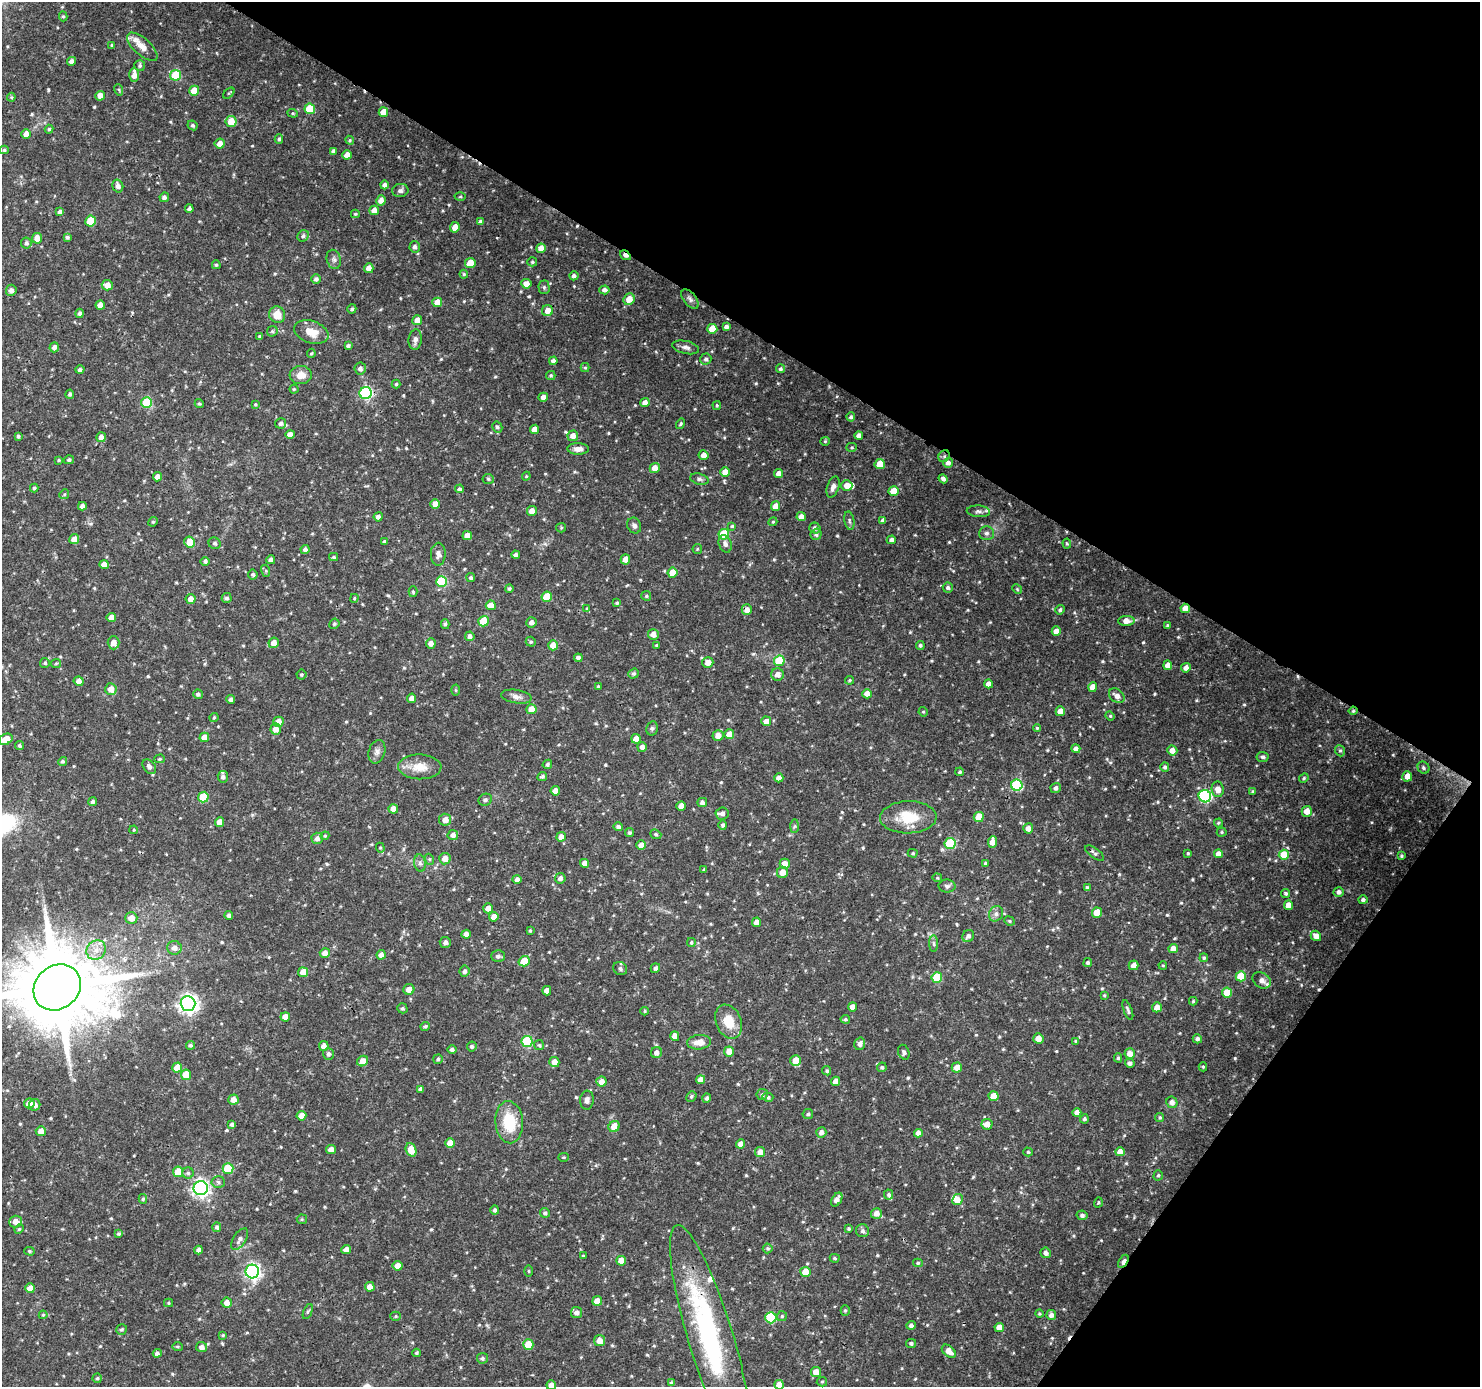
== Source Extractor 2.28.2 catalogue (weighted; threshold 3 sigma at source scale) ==
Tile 8 of 4 x 4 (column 4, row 2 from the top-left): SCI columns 4436-5913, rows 2958-4342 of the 5923 x 5981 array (HDU 1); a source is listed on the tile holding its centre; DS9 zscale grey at full resolution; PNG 1482 x 1389 px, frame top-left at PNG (2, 2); each listed source drawn as its Kron ellipse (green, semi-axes under 4 px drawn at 4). Shown black and unused: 31% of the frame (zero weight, under 3 of 4 exposures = <1% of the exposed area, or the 3 px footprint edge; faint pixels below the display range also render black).
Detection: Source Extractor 2.28.2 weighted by HDU 2 'WHT'; one run over the whole footprint, this tile lists its part. Background 0.0397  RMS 0.0025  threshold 0.0113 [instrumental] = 3 sigma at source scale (4.5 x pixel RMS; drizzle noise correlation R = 1.50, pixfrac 1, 0.0396/0.0396 arcsec/px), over >= 5 px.
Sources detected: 623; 1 inside a brighter object's white glare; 2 cosmic-ray / hot-pixel residue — neither listed nor drawn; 7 inside a brighter listed object's ellipse — not listed separately; of the other 613, all 500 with FLUX_AUTO >= 0.281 (the completeness limit of this list) listed and drawn (113 fainter detections not listed), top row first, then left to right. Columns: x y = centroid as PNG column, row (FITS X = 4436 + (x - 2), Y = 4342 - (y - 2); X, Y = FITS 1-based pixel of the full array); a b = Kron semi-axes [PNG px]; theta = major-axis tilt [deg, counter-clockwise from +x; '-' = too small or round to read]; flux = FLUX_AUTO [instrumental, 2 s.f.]
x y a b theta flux
63 16 5 4 - 0.38
112 45 3 3 - 0.32
142 47 19 8 -42 2.5
71 61 4 4 - 1
140 66 5 5 - 0.51
134 75 7 5 89 1.9
176 75 5 5 - 12
119 90 6 3 -72 0.3
194 91 5 5 - 4.5
229 93 7 3 44 0.3
100 96 5 4 - 1.8
11 97 4 4 - 0.28
310 109 5 5 - 7.4
383 112 5 5 - 3.5
293 113 5 4 - 0.34
231 121 5 5 - 4.2
193 125 5 4 - 0.49
49 129 4 4 - 0.35
26 134 5 5 - 1.8
279 139 4 4 - 0.43
350 140 4 4 - 0.33
220 144 5 5 - 1.8
4 150 4 4 - 0.38
333 151 4 3 - 0.64
347 155 4 4 - 2
384 185 4 4 - 0.83
118 186 6 5 - 1
400 191 8 6 10 0.76
164 197 5 4 - 0.71
460 197 5 3 - 0.29
381 200 5 5 - 1.7
189 209 4 4 - 0.72
374 210 5 4 - 2.2
60 212 4 4 - 0.89
355 214 4 3 - 0.29
90 221 5 5 - 8
481 222 4 4 - 0.91
455 227 5 4 - 2.2
303 236 6 5 - 0.61
67 237 4 4 - 0.53
37 238 5 5 - 1.9
26 243 5 5 - 0.68
415 247 6 5 - 0.76
541 248 5 4 - 2
625 255 6 3 -34 1.5
334 259 10 7 -75 0.82
532 262 5 4 - 0.41
470 263 5 5 - 3.9
216 265 4 4 - 0.39
369 268 5 4 - 1.9
464 274 4 3 - 0.29
574 276 4 4 - 0.74
316 279 5 5 - 0.77
526 284 5 5 - 1.8
107 285 5 5 - 2
544 287 7 5 -89 0.47
11 290 5 5 - 1.1
604 290 5 4 - 1
629 299 6 5 - 2.9
690 299 11 6 -50 0.84
437 302 5 5 - 3.3
100 305 5 4 - 1.9
352 309 5 4 - 0.46
547 311 5 5 - 1.9
80 313 4 4 - 0.58
277 315 8 8 - 3.1
417 320 5 5 - 1.9
726 326 4 3 - 0.79
712 329 5 5 - 4.3
272 331 5 5 - 0.41
311 332 18 11 -19 3.7
260 336 4 4 - 0.34
415 340 10 6 85 1.2
348 346 4 3 - 0.56
54 347 5 4 - 1
686 347 13 6 -12 1
311 353 4 3 - 0.31
706 359 5 5 - 0.69
553 361 4 4 - 0.96
360 368 6 6 - 0.92
585 368 4 4 - 0.32
780 369 4 4 - 0.54
80 370 4 4 - 0.63
301 375 11 9 4 2.6
551 375 4 4 - 0.37
396 384 4 4 - 0.37
294 389 4 4 - 0.34
366 393 6 6 - 30
70 394 4 4 - 0.5
543 397 4 4 - 1.6
147 402 5 5 - 11
645 403 4 4 - 1.7
199 404 5 4 - 0.34
255 404 4 4 - 0.31
717 405 4 3 - 0.34
851 417 4 4 - 0.51
281 423 5 5 - 0.62
681 424 5 4 - 0.41
497 427 5 4 - 0.53
534 429 5 4 - 2
290 434 4 4 - 1.6
18 436 3 3 - 0.48
573 436 5 5 - 1.8
859 436 4 4 - 1
101 437 5 5 - 1.2
825 441 4 4 - 0.28
851 447 5 4 - 0.35
578 449 10 6 -1 1.6
703 455 5 5 - 1.9
944 456 6 5 - 0.5
59 460 4 3 - 0.3
69 460 5 4 - 0.62
948 463 5 4 - 1
880 464 5 5 - 4.7
655 468 5 5 - 2.1
725 472 5 5 - 2.5
779 474 4 4 - 1.8
526 476 4 4 - 0.28
158 477 4 4 - 1.6
488 479 6 5 - 0.43
699 479 9 5 -14 0.68
943 479 5 3 - 0.8
847 486 6 5 - 2.2
833 487 11 6 71 1.2
34 488 4 4 - 0.48
459 489 4 4 - 0.6
894 491 5 5 - 4.6
64 494 5 4 - 0.33
435 504 4 4 - 1.9
82 506 4 4 - 1.2
776 506 5 4 - 2.2
532 511 5 5 - 1.9
978 511 11 5 -4 0.91
378 517 4 4 - 0.86
801 517 4 4 - 1.6
883 520 4 4 - 0.92
849 521 9 4 -80 0.6
153 522 5 4 - 0.32
773 522 4 4 - 0.29
634 525 8 6 -61 0.9
732 526 4 4 - 0.34
561 528 5 4 - 0.29
815 528 6 5 - 0.76
986 533 7 7 - 0.78
724 534 5 5 - 12
816 534 6 5 - 0.69
467 536 4 4 - 2.1
74 539 5 5 - 2
891 540 4 4 - 0.88
190 542 5 5 - 4.8
384 542 4 3 - 0.39
215 543 6 5 - 0.63
1067 543 5 4 - 0.31
725 544 9 6 -70 0.97
305 549 4 4 - 0.79
697 549 5 4 - 0.29
438 554 11 7 89 1.2
516 555 4 4 - 0.94
334 557 4 4 - 0.41
625 559 5 4 - 1.9
271 560 4 4 - 1.3
205 561 4 4 - 0.59
104 565 5 4 - 2.1
266 571 6 4 -73 0.37
673 573 5 5 - 4.8
253 575 5 5 - 0.5
471 578 4 4 - 0.47
441 581 5 5 - 15
948 587 5 5 - 0.57
509 588 4 4 - 0.46
1017 589 5 4 - 0.31
413 592 5 4 - 0.35
646 596 5 5 - 0.38
547 597 5 5 - 6.6
227 598 5 5 - 0.63
354 598 4 3 - 0.31
191 599 5 5 - 1.8
617 603 4 4 - 0.37
491 605 5 5 - 2.2
1185 608 5 4 - 3
587 609 4 4 - 0.31
747 610 5 5 - 1.4
1060 610 5 4 - 0.52
111 618 5 4 - 2.4
483 621 5 5 - 6
1126 621 8 5 2 2.1
531 622 5 5 - 1
334 624 5 4 - 0.46
445 624 5 4 - 0.44
1167 625 4 3 - 0.32
1056 631 4 4 - 1.8
653 634 5 5 - 1.6
470 636 5 4 - 0.92
531 642 5 4 - 0.43
113 643 6 6 - 2.1
274 643 5 5 - 2
431 643 5 5 - 1.4
553 645 5 5 - 2.4
657 645 4 3 - 0.36
920 645 4 4 - 0.54
578 658 4 4 - 0.81
779 661 5 5 - 11
708 662 5 5 - 2
45 663 5 5 - 0.39
56 663 5 4 - 0.29
1168 665 5 4 - 1.7
1186 668 5 4 - 1.3
633 674 5 4 - 0.51
777 674 6 6 - 1.4
301 675 5 5 - 0.38
849 680 5 4 - 0.4
79 681 5 4 - 1.4
989 684 4 4 - 1.8
598 686 3 3 - 0.32
1093 687 5 4 - 2.4
111 689 6 5 - 2.1
456 690 5 3 - 0.28
198 694 5 4 - 0.58
867 694 5 4 - 1.7
1117 696 9 6 -41 1.6
516 697 15 6 -9 1.4
412 698 4 4 - 1.8
231 699 4 4 - 0.82
531 709 5 5 - 3.1
1060 711 5 4 - 2.4
1353 711 4 4 - 0.34
923 712 5 4 - 0.31
1110 716 4 4 - 0.3
214 717 4 3 - 0.31
766 721 5 5 - 1.9
278 722 5 5 - 2.9
652 728 7 5 77 0.53
1037 728 4 4 - 0.29
276 729 5 5 - 2.1
729 734 5 5 - 2.2
718 736 5 5 - 1.8
204 737 5 4 - 2.3
6 739 7 5 27 3.9
636 739 5 4 - 2.1
20 746 4 4 - 0.44
642 747 5 4 - 0.95
1076 749 4 4 - 1.2
1172 751 5 5 - 2
1340 751 6 5 - 0.44
377 752 12 8 73 1.1
1263 757 6 5 - 0.57
160 759 5 4 - 0.33
63 761 4 4 - 0.46
547 764 5 4 - 0.49
149 767 8 6 -53 0.84
420 767 21 12 -1 4
1165 767 4 4 - 0.61
1424 768 6 5 - 0.58
960 772 4 4 - 0.4
1407 776 5 5 - 2.2
223 777 6 5 - 0.83
542 777 5 4 - 0.42
779 778 4 4 - 1.4
1304 778 5 4 - 0.37
1017 785 5 5 - 20
1056 788 5 5 - 0.76
1218 789 7 6 - 2.1
555 791 4 4 - 1.8
1253 792 4 3 - 0.35
1205 796 6 6 - 32
203 797 5 5 - 8
485 800 7 6 - 0.66
93 801 4 4 - 0.56
702 802 5 4 - 0.78
681 806 5 4 - 1.9
393 809 5 4 - 1.8
1307 811 5 5 - 2.1
722 813 6 6 - 1.1
908 817 28 16 2 7.6
979 817 5 5 - 3.8
445 820 6 6 - 1.7
220 822 5 4 - 2.1
1218 823 4 4 - 0.3
723 825 5 4 - 0.56
795 826 7 4 89 0.44
618 827 5 4 - 0.71
1028 828 5 5 - 1.7
134 830 4 3 - 0.36
1222 832 5 4 - 0.33
629 833 4 4 - 0.46
656 834 6 4 -22 0.4
453 835 5 5 - 1.1
325 836 4 4 - 0.28
561 837 5 4 - 1.8
317 838 6 5 - 1.2
992 842 6 4 84 2
950 843 5 5 - 16
641 845 5 5 - 1.7
380 848 5 4 - 0.3
913 853 5 4 - 0.34
1095 853 11 5 -36 0.68
1188 853 4 3 - 0.29
1218 854 4 4 - 1.7
1284 855 5 5 - 5.8
1401 856 3 3 - 0.35
429 859 6 3 -71 0.33
445 859 6 5 - 1.9
420 863 8 5 -81 0.74
585 863 4 4 - 1.7
986 863 4 4 - 0.58
785 864 5 5 - 2
704 870 3 3 - 0.34
782 872 5 5 - 2.2
560 878 5 5 - 0.98
937 878 5 4 - 0.28
517 879 4 4 - 0.88
947 886 8 6 -1 0.69
1088 888 4 3 - 0.64
1339 892 5 5 - 0.93
1286 893 4 4 - 0.49
1363 900 5 4 - 0.69
1288 905 4 4 - 1.9
488 908 5 5 - 1.8
1097 913 5 5 - 5.5
996 914 8 7 - 0.93
229 915 4 4 - 0.91
494 917 5 4 - 1.9
131 918 6 6 - 2.2
1009 921 6 4 -22 0.34
757 922 5 4 - 1.7
530 931 3 3 - 0.3
466 934 4 4 - 1.7
968 936 6 5 - 0.87
1316 936 5 5 - 1.8
445 942 5 5 - 0.85
691 942 4 3 - 0.33
934 944 8 4 -89 0.52
174 948 7 6 - 1.4
1173 949 4 4 - 2.2
96 950 10 9 - 2.1
325 953 5 4 - 1.7
381 955 5 4 - 1.5
498 956 6 6 - 0.77
1204 958 4 4 - 0.47
524 961 5 5 - 4.4
1088 963 4 4 - 0.59
1134 965 5 5 - 1.9
1163 965 4 3 - 0.3
655 968 5 4 - 0.62
620 969 7 6 - 0.72
464 971 5 5 - 0.79
303 972 5 5 - 3.1
1241 976 5 5 - 7
937 977 5 5 - 9
1262 980 10 7 -35 1.5
57 987 25 21 40 3800
409 989 5 5 - 2
547 991 4 4 - 1.9
1227 993 5 5 - 4.6
1104 995 4 3 - 0.3
1193 1001 4 4 - 0.3
188 1004 7 7 - 120
852 1007 4 4 - 1.8
1157 1007 5 4 - 2
402 1008 5 5 - 0.48
1128 1010 10 3 -69 0.52
645 1011 4 4 - 0.3
285 1017 5 4 - 2
845 1019 5 4 - 0.42
729 1022 17 12 -67 5.3
425 1026 5 4 - 0.46
675 1036 5 4 - 1.9
1038 1038 5 5 - 1.9
1197 1039 4 4 - 0.74
527 1041 5 5 - 19
1075 1041 4 3 - 0.3
699 1042 12 7 5 2.4
860 1044 6 5 - 0.97
190 1045 4 4 - 0.52
539 1045 5 5 - 0.38
324 1046 5 5 - 1.6
472 1046 5 5 - 0.54
452 1049 4 4 - 0.66
729 1051 5 5 - 2.2
656 1052 6 5 - 1.1
904 1052 7 5 -68 0.62
1130 1053 5 5 - 2.1
328 1054 6 5 - 0.66
1118 1058 4 4 - 0.38
438 1059 5 4 - 0.44
796 1060 5 5 - 3
363 1061 6 5 - 2.3
554 1062 5 5 - 2.1
1130 1063 5 4 - 0.76
177 1067 5 5 - 4.1
882 1067 5 4 - 0.47
1203 1067 4 4 - 0.31
957 1068 5 5 - 2.1
827 1071 5 4 - 0.45
186 1075 5 5 - 4.2
701 1080 4 4 - 2
836 1081 4 4 - 1.8
601 1082 5 5 - 1.9
421 1089 4 4 - 0.8
762 1095 6 5 - 0.59
691 1096 5 4 - 0.47
993 1096 5 5 - 3.5
768 1097 5 4 - 0.61
707 1098 4 4 - 0.6
233 1099 5 5 - 1.9
587 1100 9 7 85 1
1172 1102 6 5 - 1.3
29 1103 5 5 - 2.6
35 1105 6 5 - 1.3
1077 1113 4 4 - 1.7
808 1114 5 5 - 0.51
301 1116 5 4 - 2.6
1160 1117 4 4 - 0.4
1084 1119 4 4 - 0.51
509 1122 21 13 -86 9.2
232 1124 4 4 - 0.56
987 1124 5 5 - 2.1
614 1126 6 5 - 2.3
41 1131 5 5 - 1.8
821 1132 5 5 - 0.98
918 1133 4 4 - 1.4
450 1143 5 5 - 3
741 1144 4 4 - 1.9
331 1150 5 4 - 2.3
411 1150 7 5 -69 3.7
760 1152 5 5 - 1.7
1028 1152 4 4 - 0.35
1120 1152 5 4 - 1.9
564 1157 5 4 - 0.31
228 1168 5 5 - 9.8
178 1172 5 5 - 5.2
188 1173 5 5 - 0.51
1158 1175 5 4 - 0.43
218 1182 7 5 -5 0.61
201 1188 7 7 - 88
888 1194 5 4 - 0.47
143 1199 5 4 - 0.4
837 1200 7 5 58 1.5
957 1200 6 5 - 2.1
1098 1202 5 3 - 0.3
495 1210 5 4 - 0.6
545 1213 5 4 - 0.55
876 1213 5 5 - 1.6
1082 1215 5 4 - 0.63
302 1219 5 5 - 0.35
15 1222 6 6 - 2
217 1227 5 4 - 0.59
19 1229 5 4 - 0.32
849 1229 3 3 - 0.35
863 1231 6 6 - 0.77
119 1234 4 4 - 0.43
240 1239 12 6 58 1.1
768 1248 5 5 - 0.39
346 1249 5 4 - 1.4
199 1250 4 4 - 0.87
29 1251 5 4 - 0.4
1046 1253 5 5 - 1
583 1256 3 3 - 0.31
835 1258 5 4 - 0.37
621 1261 5 4 - 2.5
1123 1261 7 3 57 1.9
918 1263 5 4 - 0.37
397 1266 5 4 - 2.4
529 1271 6 4 -89 0.33
252 1272 7 6 - 69
805 1272 5 5 - 3.5
370 1287 5 4 - 1.9
30 1288 5 5 - 2.1
597 1301 5 4 - 2.3
168 1303 4 4 - 0.33
227 1303 5 5 - 1.8
845 1310 5 4 - 0.4
308 1312 8 4 68 0.39
577 1312 6 5 - 1.1
1039 1314 4 4 - 0.33
43 1315 4 4 - 0.28
1051 1315 5 5 - 1.1
396 1316 5 4 - 0.35
782 1316 5 5 - 0.36
771 1318 5 5 - 15
911 1325 5 4 - 0.81
999 1327 5 4 - 2.1
122 1329 6 5 - 0.42
223 1335 4 4 - 0.29
710 1336 116 22 -73 47
600 1341 5 5 - 1.9
911 1343 5 4 - 0.52
528 1344 5 5 - 4.7
178 1347 5 4 - 0.37
202 1347 5 5 - 1.2
949 1351 8 5 -40 2.1
157 1353 4 4 - 0.69
417 1353 4 4 - 0.41
482 1358 5 5 - 0.56
816 1372 5 5 - 2
97 1378 5 4 - 0.37
822 1382 5 4 - 0.32
672 1383 4 4 - 0.59
551 1385 5 4 - 1.6
779 1385 5 5 - 2
Overlapping masked pixels (flux is a lower limit): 9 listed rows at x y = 625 255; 944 456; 1185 608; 747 610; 1353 711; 57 987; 1123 1261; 771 1318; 710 1336
Isophote crosses this tile's border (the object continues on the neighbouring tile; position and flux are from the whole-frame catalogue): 4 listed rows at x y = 57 987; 710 1336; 551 1385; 779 1385